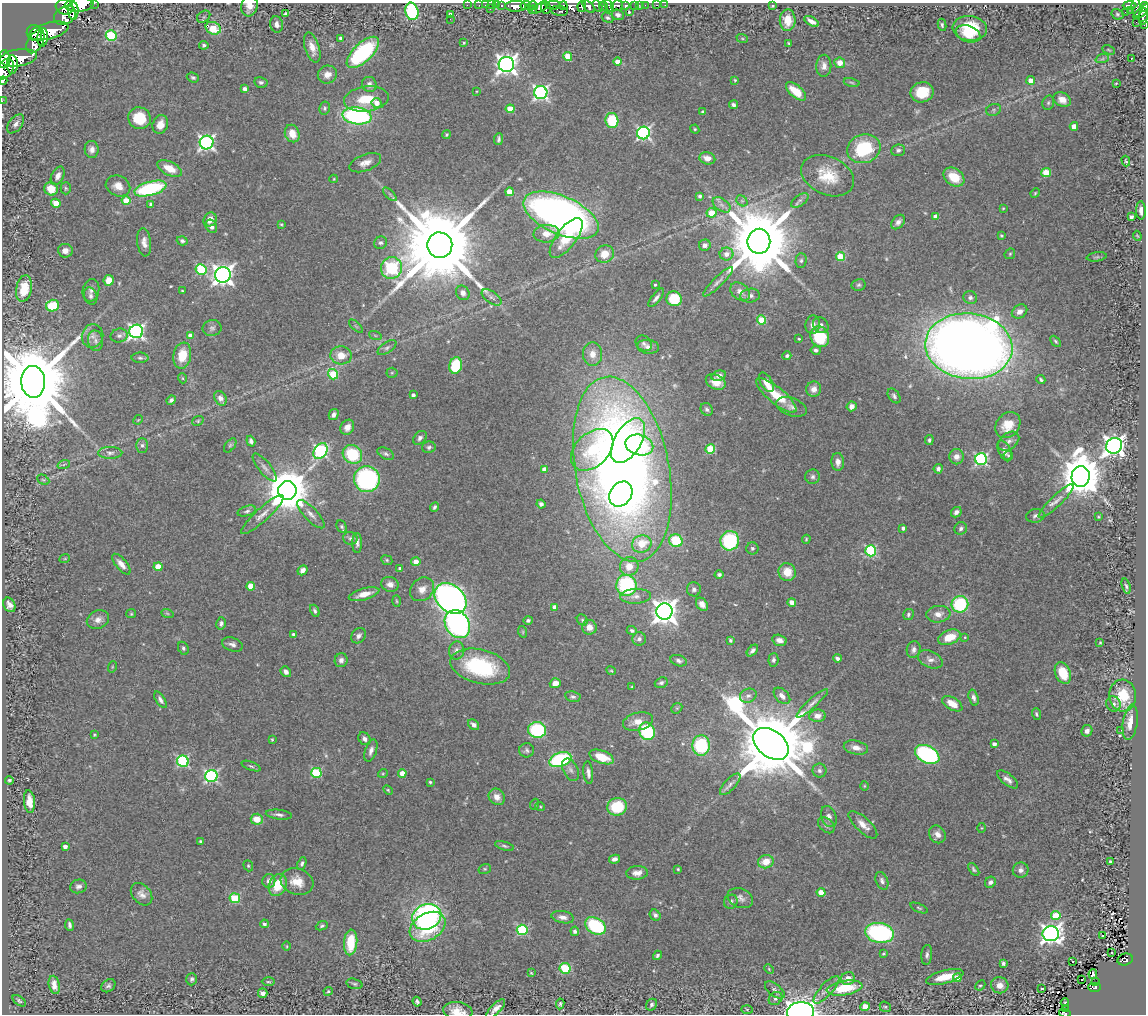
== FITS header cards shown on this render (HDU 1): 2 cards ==
NAXIS1  =                 1144
NAXIS2  =                 1012

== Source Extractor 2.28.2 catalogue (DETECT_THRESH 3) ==
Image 1144 x 1012 px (HDU 1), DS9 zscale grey, 1 PNG px = 1 image px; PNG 1148 x 1016 px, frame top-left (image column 1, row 1012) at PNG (2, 3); each listed source drawn as its Kron ellipse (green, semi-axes under 4 px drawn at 4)
Background 0.825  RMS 0.045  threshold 0.134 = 3 sigma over >= 5 px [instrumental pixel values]
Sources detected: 516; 1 with non-positive FLUX_AUTO (blend fragments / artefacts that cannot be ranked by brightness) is neither listed nor drawn; of the other 515, the 500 brightest by FLUX_AUTO listed and drawn (15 fainter detections omitted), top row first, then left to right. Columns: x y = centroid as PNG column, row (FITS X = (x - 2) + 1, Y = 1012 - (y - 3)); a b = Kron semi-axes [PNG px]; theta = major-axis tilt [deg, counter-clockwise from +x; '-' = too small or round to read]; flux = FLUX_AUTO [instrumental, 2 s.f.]
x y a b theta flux
94 3 2 2 - 39
79 5 14 7 4 3000
467 5 2 2 - 13
479 5 2 2 - 13
485 5 2 2 - 10
492 5 4 2 - 12
496 5 2 2 - 17
502 5 3 3 - 53
553 5 7 3 0 470
635 5 3 3 - 46
639 5 3 2 - 11
645 5 2 2 - 12
657 5 3 2 - 16
665 5 2 2 - 6.2
1130 5 7 3 -1 130
249 6 10 8 75 25
516 6 10 5 1 1300
526 6 5 4 - 260
533 6 5 3 - 170
563 6 4 2 - 71
582 6 6 2 78 140
598 6 6 4 -60 600
603 6 4 4 - 170
609 6 6 3 -64 440
617 6 6 5 - 330
626 6 3 3 - 270
773 6 4 2 - 3
65 7 9 7 -19 1800
540 7 9 4 32 380
589 7 7 4 -46 690
1136 7 10 4 -85 190
1144 7 5 3 - 290
546 8 5 5 - 310
490 9 3 2 - 85
533 10 4 3 - 120
1131 10 3 2 - 10
73 11 9 5 -89 1300
412 11 9 6 -76 310
559 11 9 5 -7 220
1142 11 10 3 38 260
629 12 3 2 - 4.1
1125 12 2 2 - 5.7
285 14 4 3 - 4.9
450 14 4 4 - 12
1117 14 6 5 - 5.3
65 15 12 8 33 1600
618 15 6 5 - 10
204 17 7 5 37 6.2
1143 17 8 4 80 190
608 18 6 4 -29 5.3
450 19 3 2 - 2.9
788 20 11 8 89 51
811 21 8 4 -31 20
1136 22 2 2 - 7
277 24 8 6 -78 13
942 25 6 4 -82 5.8
1144 25 2 2 - 10
213 28 8 6 -24 76
970 28 17 12 -6 130
49 31 20 8 14 3100
34 33 8 7 - 1100
968 34 13 8 -19 45
111 36 5 5 - 250
43 37 9 5 84 1500
341 38 4 4 - 13
742 38 6 4 -19 4.7
35 41 13 7 61 1200
464 43 4 3 - 3.8
789 43 3 3 - 3.4
204 45 4 4 - 8.8
312 47 15 7 -72 31
1109 50 6 3 -27 3.2
363 52 20 9 43 350
568 56 4 4 - 76
18 58 18 8 8 2800
1132 58 2 2 - 3.5
4 59 9 6 89 1000
1102 59 7 4 18 6.1
618 62 4 4 - 30
840 63 5 5 - 32
506 64 8 7 - 1800
12 65 9 5 89 1000
824 66 11 7 88 18
5 69 11 7 58 1000
327 75 9 8 - 22
193 77 6 4 -19 5.8
735 80 4 4 - 3.3
1031 80 4 4 - 29
3 81 4 2 - 41
261 82 7 5 -13 7.7
852 82 8 4 -10 4.9
1116 83 3 2 - 2.9
369 84 8 7 - 14
245 89 4 4 - 21
477 91 3 3 - 2.6
796 91 12 6 -40 68
541 92 6 6 - 770
922 92 11 10 - 83
366 99 22 12 7 86
1062 100 9 7 -27 28
2 101 3 2 - 6.6
377 103 5 5 - 31
1048 103 7 5 75 6
734 105 4 3 - 7.7
324 108 6 5 - 5.2
510 109 4 4 - 71
994 110 7 6 - 6
703 112 3 3 - 5.7
357 116 14 8 -7 570
139 118 11 10 - 85
612 120 7 6 - 120
16 124 11 6 51 14
160 124 9 7 71 30
1074 126 4 4 - 44
695 129 5 4 - 3.6
643 133 6 6 - 650
292 134 9 7 -68 41
447 135 4 4 - 4.3
499 139 6 3 84 6.6
207 142 7 7 - 830
92 149 8 7 - 16
864 149 17 14 18 190
898 150 7 6 - 7.8
707 158 8 6 -15 26
1126 161 5 3 - 4.3
365 163 16 8 20 25
170 168 13 6 -26 46
1046 173 5 4 - 100
58 176 10 6 62 17
828 176 28 19 -24 98
954 177 11 8 -35 67
334 179 4 4 - 2.8
118 186 12 10 -23 30
66 188 6 5 - 5
51 189 7 6 - 57
150 189 16 7 15 300
509 192 4 4 - 63
1035 193 5 4 - 3.5
390 194 8 3 -45 5.2
700 196 4 4 - 6.7
800 200 10 5 35 8.8
126 201 4 4 - 69
742 201 6 4 -42 6.2
56 203 4 4 - 52
151 204 4 4 - 7.3
722 205 10 6 -37 14
1003 208 3 3 - 2.7
1141 210 9 5 -88 15
711 213 5 4 - 65
561 215 40 19 -23 1900
935 216 4 4 - 18
1131 217 4 3 - 11
210 219 7 6 - 26
898 222 8 5 49 13
281 224 4 3 - 3.4
211 226 7 5 -60 15
546 234 13 8 4 36
1001 236 3 3 - 4.6
1137 236 5 3 - 3.1
566 238 24 10 53 85
182 241 5 4 - 6.9
759 241 12 11 - 40000
144 242 14 7 -83 21
381 243 6 6 - 8.1
440 245 12 12 - 69000
705 245 6 5 - 10
65 251 7 7 - 20
605 254 9 8 - 45
727 254 7 6 - 22
1010 254 6 5 - 4.3
840 257 4 4 - 120
1097 257 10 4 8 6.3
801 261 7 5 87 6.6
392 268 11 10 - 510
201 269 5 5 - 230
223 275 8 7 - 2000
109 280 5 5 - 44
718 282 20 5 44 15
655 285 3 3 - 3.6
859 285 7 6 - 6.5
24 289 14 7 79 65
91 290 11 8 77 15
182 291 3 2 - 2.8
740 292 11 8 -39 21
463 293 7 6 - 14
91 296 9 6 -71 10
750 296 10 7 8 14
492 297 11 6 -35 13
970 297 7 6 - 9.2
656 298 11 4 51 11
674 299 8 7 - 110
52 306 6 6 - 110
1020 311 8 6 35 17
761 320 4 4 - 110
813 325 9 7 81 15
821 325 8 7 - 12
356 326 8 3 -45 4.5
212 328 9 8 - 10
136 331 7 6 - 850
119 335 8 7 - 9.8
375 335 6 4 -20 4.4
93 336 12 10 74 23
191 336 4 4 - 38
820 337 10 9 - 150
799 339 3 3 - 3.5
96 341 10 7 -79 15
1056 341 6 4 -45 4.5
644 343 9 7 -43 10
969 346 44 33 -6 5400
648 347 11 7 -7 16
387 348 11 5 34 9.2
816 350 5 4 - 8.4
592 354 12 9 -86 29
341 355 11 9 -4 45
182 356 13 9 80 60
787 356 4 4 - 6.6
140 358 8 5 -1 6.1
456 365 8 6 78 160
392 373 5 5 - 4.4
333 374 5 5 - 140
718 376 7 5 16 13
182 378 5 3 - 2.8
1041 380 4 3 - 5.4
33 382 16 12 -88 62000
716 382 10 7 -25 31
766 382 11 5 -59 31
814 389 7 7 - 20
413 395 4 3 - 8.6
776 395 25 8 -39 97
894 396 8 5 -55 8.1
220 398 8 5 -60 17
171 400 5 3 - 7.9
852 406 5 4 - 17
791 407 16 9 -20 20
707 409 7 5 -58 7.8
334 415 6 4 59 12
138 420 5 4 - 2.8
198 421 6 4 22 4.3
1008 425 14 11 48 60
347 427 8 6 59 19
420 438 8 5 47 8.5
929 440 5 4 - 5.8
251 441 5 4 - 10
628 441 25 13 59 400
1009 441 12 8 37 14
142 445 7 6 - 8.8
230 445 8 4 52 5.4
639 445 14 10 -14 160
1114 446 8 7 - 2000
429 447 7 6 - 7.3
710 449 5 4 - 150
592 450 25 16 44 170
320 451 9 6 57 580
1005 451 11 6 -65 16
110 453 12 6 0 13
352 454 10 9 - 140
386 454 9 5 -27 7.5
1008 455 5 3 - 3.2
956 457 7 7 - 19
981 459 6 6 - 470
838 462 9 6 -87 19
64 464 6 4 20 4.9
265 467 17 6 -51 16
544 469 4 4 - 20
622 469 94 47 -79 3900
938 469 5 4 - 10
813 477 7 7 - 9.2
1081 477 10 9 - 11000
367 479 13 13 - 440
43 480 6 4 -28 4.6
287 490 9 9 - 13000
621 494 13 10 55 380
1056 501 23 5 44 21
541 504 4 4 - 9.4
435 507 5 3 - 6.2
247 511 9 5 17 9.2
956 512 6 4 47 10
311 514 18 6 -46 20
262 515 28 6 42 28
1035 516 9 6 10 11
1098 517 3 2 - 2.7
342 527 6 4 -63 6.5
903 528 4 3 - 9.5
961 528 6 6 - 8.9
350 538 7 6 - 7.2
806 539 4 3 - 3.3
676 541 7 6 - 100
730 541 10 9 - 240
357 543 10 5 90 10
642 544 10 8 21 66
752 548 6 6 - 6.5
871 551 5 5 - 320
65 558 5 3 - 2.7
387 560 6 4 -24 4.7
416 562 4 4 - 27
121 564 13 5 -50 21
629 566 9 9 - 38
158 567 4 4 - 64
400 568 4 4 - 6.3
303 570 5 4 - 14
787 572 9 8 - 50
719 574 4 4 - 7.1
390 584 9 7 -18 17
626 585 10 10 - 280
251 586 4 4 - 72
1126 586 7 4 -71 5.3
422 589 13 11 43 26
694 589 7 7 - 9
364 594 16 6 16 32
636 596 15 7 3 19
450 599 18 13 -41 1600
396 601 5 3 - 3.3
792 602 4 4 - 33
702 604 7 5 -54 16
960 604 8 8 - 200
9 605 7 5 -64 15
555 607 4 4 - 20
315 611 6 4 -63 6.3
664 612 8 8 - 3000
167 613 6 4 -19 4.1
131 614 5 4 - 3.3
908 614 6 5 - 6.8
938 614 12 8 6 24
98 620 11 9 23 20
528 620 5 4 - 6
582 620 6 5 - 5.4
221 623 6 5 - 8.5
457 624 15 11 -56 730
589 627 7 7 - 25
632 630 5 4 - 5.7
523 632 6 3 -72 3.4
294 634 3 3 - 7.6
358 636 8 6 52 11
949 637 12 7 21 59
965 637 4 3 - 2.8
639 639 6 6 - 10
730 640 4 3 - 4.7
779 640 7 5 -15 18
1100 643 4 3 - 3.1
232 644 11 6 -19 13
183 648 7 5 -64 6.9
457 650 9 7 80 14
914 650 8 7 - 11
752 651 7 4 47 8.7
837 658 4 3 - 9.7
930 659 13 8 -25 17
341 660 7 6 - 13
773 660 7 5 87 8
679 661 8 5 -19 9.3
112 667 6 3 72 3
480 667 30 17 -14 260
611 671 5 3 - 3.3
286 672 6 4 -49 10
1063 673 11 7 -67 75
555 683 5 5 - 22
661 683 7 5 23 7.9
632 687 3 3 - 2.8
748 696 8 6 21 11
782 696 10 6 -44 16
1123 696 16 13 -87 100
573 697 8 5 -11 7.4
974 698 8 4 -75 11
160 700 9 4 -58 10
812 703 20 4 42 16
952 704 11 6 -30 42
1114 704 8 7 - 11
677 708 6 4 44 4.1
1036 714 6 4 -71 5.9
817 716 8 6 4 19
638 722 15 8 13 37
1130 722 18 7 81 33
474 725 6 4 -41 13
537 730 9 8 - 240
1121 730 2 2 - 4.3
647 731 9 7 -68 200
1087 731 6 5 - 13
94 735 3 3 - 3
364 739 7 5 -51 11
272 740 3 3 - 3.1
771 744 20 13 -37 49000
994 744 4 3 - 12
701 745 10 8 86 220
856 748 12 6 -12 23
527 750 7 7 - 8
371 751 11 6 71 14
927 754 13 8 -27 430
602 757 13 6 -20 67
560 760 11 7 20 330
183 761 6 5 - 330
251 766 10 4 -21 5.8
570 770 12 7 -63 14
819 771 7 7 - 9.6
316 773 5 5 - 240
383 773 5 3 - 3
402 773 4 4 - 45
588 773 11 5 -84 13
211 776 6 6 - 530
1008 779 12 5 -38 16
9 780 4 3 - 5.7
430 782 3 3 - 4.5
730 784 14 5 47 13
864 786 5 3 - 2.8
388 790 5 3 - 3.5
497 797 9 7 -49 23
29 801 11 5 -84 28
535 804 6 3 71 2.9
540 806 5 3 - 3.1
617 807 10 8 15 120
279 815 13 5 -7 11
829 817 11 7 -68 14
257 819 6 5 - 44
826 825 10 6 -42 10
863 825 18 7 -43 28
982 828 5 3 - 2.6
937 834 9 8 - 19
200 841 3 3 - 3.2
65 846 4 3 - 15
504 846 10 4 -16 6.1
614 859 5 4 - 11
766 862 8 6 15 47
1110 862 3 3 - 4.4
302 863 6 4 68 6.2
248 866 6 4 -69 4.7
485 869 6 5 - 4.4
678 869 3 3 - 3.8
974 869 7 4 -52 5.9
1021 870 8 7 - 13
637 873 11 7 4 21
269 881 7 6 - 15
882 881 9 6 -68 10
297 882 17 13 -19 54
990 882 6 5 - 10
278 885 11 8 66 78
78 886 8 7 - 11
821 892 4 4 - 59
142 894 13 9 -48 20
235 898 5 5 - 170
740 898 13 9 -22 17
731 902 7 6 - 8.3
919 908 9 4 -22 5.5
655 915 6 5 - 7.8
1056 916 5 4 - 110
427 917 15 12 24 730
563 917 11 6 -10 18
264 924 4 4 - 7.9
69 925 6 3 -81 8
322 926 6 4 23 5.5
595 926 11 8 -31 240
428 927 19 13 30 230
522 930 5 5 - 290
575 931 5 4 - 11
880 933 14 9 -9 450
1051 934 8 7 - 1700
1102 935 3 2 - 25
351 942 13 6 86 110
287 946 5 3 - 2.8
1112 953 3 2 - 6.7
883 954 4 3 - 3.5
657 955 5 4 - 6
927 955 10 5 84 9.7
1125 959 8 6 14 66
1072 962 3 3 - 41
1003 963 4 3 - 6.4
565 968 5 5 - 130
769 969 5 3 - 3
531 973 3 3 - 3.1
1093 974 5 3 - 8.1
945 977 19 6 15 65
848 978 7 6 - 24
957 978 4 4 - 51
192 979 6 5 - 6.4
1082 979 2 2 - 3.5
268 982 7 3 0 3.8
1096 982 3 2 - 8.9
354 984 8 5 -16 6.2
54 985 9 5 -78 19
980 985 6 4 43 4.4
1000 985 9 8 - 27
108 986 8 6 36 8.5
1095 987 6 4 -1 73
845 988 18 7 9 110
1042 988 3 3 - 35
775 990 11 6 -39 9.4
826 990 18 6 47 19
328 991 5 4 - 3.8
263 993 5 4 - 12
776 999 7 6 - 7.8
19 1001 7 4 -38 4.7
417 1002 5 4 - 8.3
1065 1002 4 4 - 3
560 1004 5 4 - 5.9
652 1005 6 5 - 7.5
865 1007 4 4 - 43
885 1007 6 5 - 4.9
496 1009 12 5 45 21
747 1009 5 3 - 3.1
1066 1009 3 2 - 15
458 1011 15 9 -8 39
801 1012 13 10 3 2100
1065 1013 6 3 -15 27
At the frame edge (FLAGS 8, measured only in part): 15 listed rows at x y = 94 3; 79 5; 249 6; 65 7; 1144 7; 1143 17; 1144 25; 4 59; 5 69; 3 81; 2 101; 496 1009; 458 1011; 801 1012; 1065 1013
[15 fainter detections neither listed nor drawn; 1 non-positive-flux detection neither listed nor drawn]